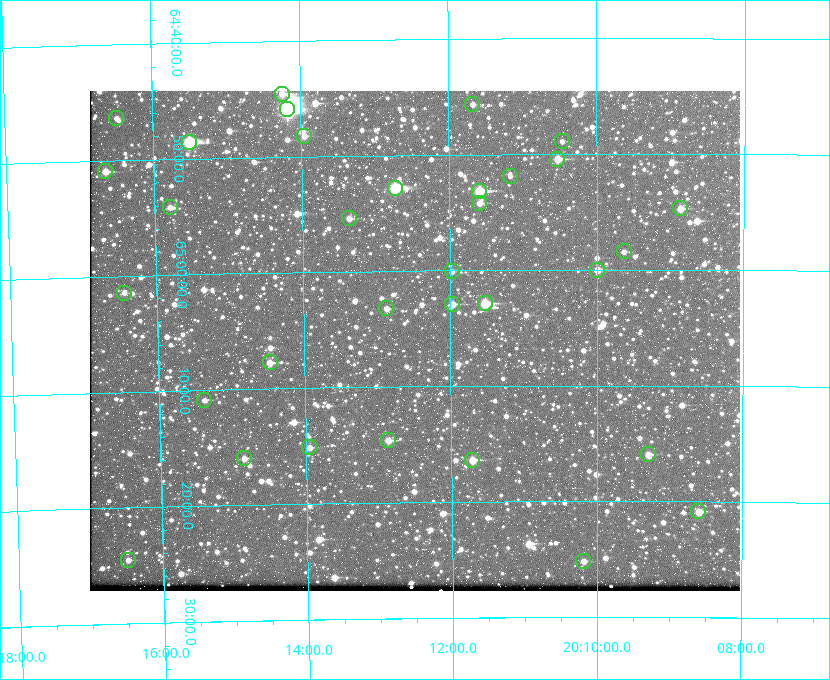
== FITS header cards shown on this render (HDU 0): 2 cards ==
NAXIS1  =                  650 / Width of table row in bytes
NAXIS2  =                  500 / Number of rows in table

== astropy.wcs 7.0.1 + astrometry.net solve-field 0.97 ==
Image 650 x 500 px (HDU 0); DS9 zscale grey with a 90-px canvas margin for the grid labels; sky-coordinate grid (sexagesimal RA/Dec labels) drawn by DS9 from the SOLVED WCS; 33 Tycho-2 reference stars matched to detected sources circled (green)
Header WCS: none
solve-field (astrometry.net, Tycho-2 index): SOLVED blind (the file carries no WCS)
Solved WCS: RA---TAN-SIP/DEC--TAN-SIP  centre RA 20:12:29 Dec +65:06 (303.12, +65.10 deg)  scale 5.18 arcsec/px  FOV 56.1' x 43.2'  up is -179 deg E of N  parity flipped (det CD > 0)
(file carries no celestial WCS; the grid is the blind solution)
Tycho-2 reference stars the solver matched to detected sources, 33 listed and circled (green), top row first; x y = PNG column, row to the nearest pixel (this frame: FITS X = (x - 90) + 1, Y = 500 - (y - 91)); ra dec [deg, ICRS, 3 dp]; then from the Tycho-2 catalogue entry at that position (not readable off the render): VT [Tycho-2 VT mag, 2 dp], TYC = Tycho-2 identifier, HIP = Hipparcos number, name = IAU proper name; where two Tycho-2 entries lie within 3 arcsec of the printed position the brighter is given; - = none
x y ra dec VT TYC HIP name
282 94 303.562 +64.742 10.88 4240-278-1 - -
472 104 302.919 +64.761 11.77 4240-64-1 - -
287 109 303.544 +64.765 7.36 4240-620-1 99731 -
116 118 304.122 +64.773 12.06 4240-1113-1 - -
304 136 303.488 +64.804 11.29 4240-68-1 - -
562 141 302.617 +64.815 11.97 4240-238-1 - -
189 142 303.878 +64.810 8.93 4240-794-1 - -
557 159 302.633 +64.841 10.69 4240-985-1 - -
105 171 304.164 +64.849 10.65 4240-315-1 - -
510 176 302.794 +64.865 12.51 4240-904-1 - -
395 188 303.184 +64.880 9.02 4240-488-1 - -
479 191 302.897 +64.886 9.40 4240-717-1 - -
479 203 302.899 +64.904 11.91 4240-435-1 - -
170 207 303.948 +64.903 11.68 4240-549-1 - -
680 208 302.216 +64.912 11.03 4240-1279-1 - -
349 218 303.341 +64.923 11.58 4240-148-1 - -
624 251 302.408 +64.974 11.97 4240-686-1 - -
597 270 302.498 +65.000 11.22 4240-149-1 - -
452 271 302.992 +65.001 11.85 4240-479-1 - -
124 293 304.112 +65.024 12.29 4240-364-1 - -
485 303 302.882 +65.048 10.25 4240-98-1 - -
452 304 302.992 +65.048 11.44 4240-88-1 - -
386 308 303.217 +65.054 11.98 4240-166-1 - -
270 362 303.620 +65.129 11.18 4240-34-1 - -
204 400 303.846 +65.181 11.99 4240-1077-1 - -
388 440 303.217 +65.244 11.17 4240-236-1 - -
309 447 303.488 +65.252 12.13 4240-1343-1 - -
648 454 302.323 +65.266 11.19 4240-188-1 - -
244 458 303.713 +65.266 11.45 4240-564-1 - -
472 460 302.928 +65.273 10.74 4240-760-1 - -
698 511 302.149 +65.348 11.48 4240-952-1 - -
128 560 304.121 +65.408 11.90 4240-305-1 - -
583 561 302.546 +65.419 11.91 4240-28-1 - -